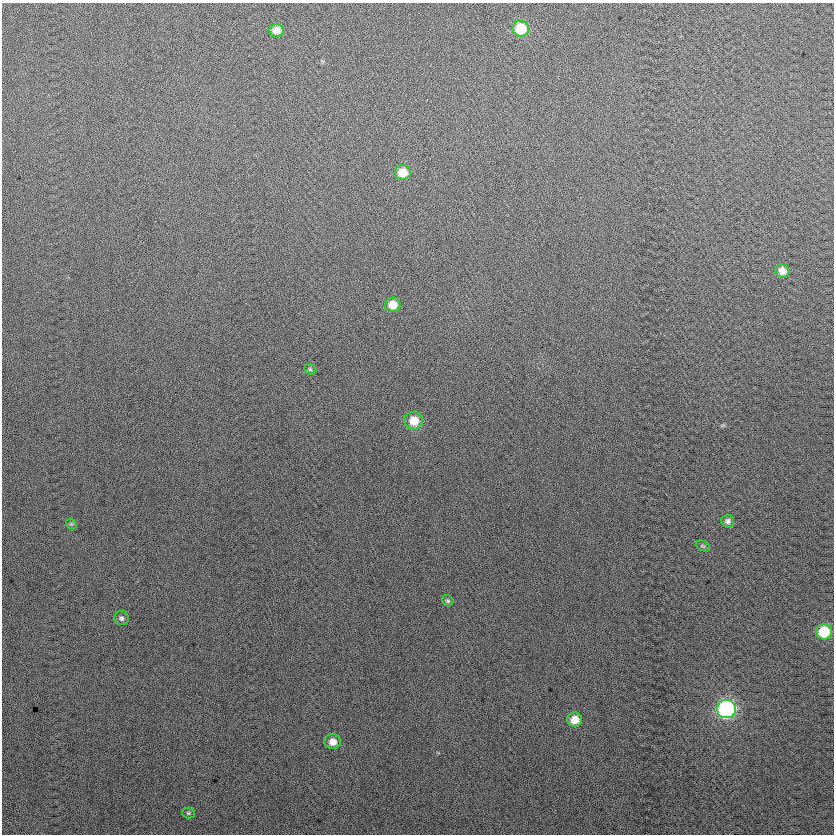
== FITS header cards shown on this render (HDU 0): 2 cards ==
NAXIS1  =                  832
NAXIS2  =                  832

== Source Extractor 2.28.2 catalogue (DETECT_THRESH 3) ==
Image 832 x 832 px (HDU 0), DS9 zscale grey, 1 PNG px = 1 image px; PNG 836 x 836 px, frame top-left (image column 1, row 832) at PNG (2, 3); each listed source drawn as its Kron ellipse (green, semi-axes under 4 px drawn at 4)
Background 20.4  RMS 14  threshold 42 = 3 sigma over >= 5 px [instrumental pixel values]
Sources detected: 17; all 17 listed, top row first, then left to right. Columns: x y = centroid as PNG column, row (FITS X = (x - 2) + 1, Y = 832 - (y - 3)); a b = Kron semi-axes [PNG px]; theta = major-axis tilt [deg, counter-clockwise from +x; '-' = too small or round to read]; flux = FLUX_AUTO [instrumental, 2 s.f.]
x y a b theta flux
521 29 8 7 - 43000
276 30 7 6 - 8700
403 173 8 7 - 19000
782 271 7 7 - 8900
393 305 8 7 - 14000
310 369 6 5 - 1400
414 421 9 9 - 18000
728 521 6 6 - 3400
71 524 6 4 -42 1200
703 546 7 4 -24 1500
448 601 6 5 - 1600
122 618 7 7 - 2600
824 632 8 8 - 38000
726 709 9 9 - 200000
575 720 7 7 - 14000
333 742 8 7 - 8600
188 813 6 5 - 1500